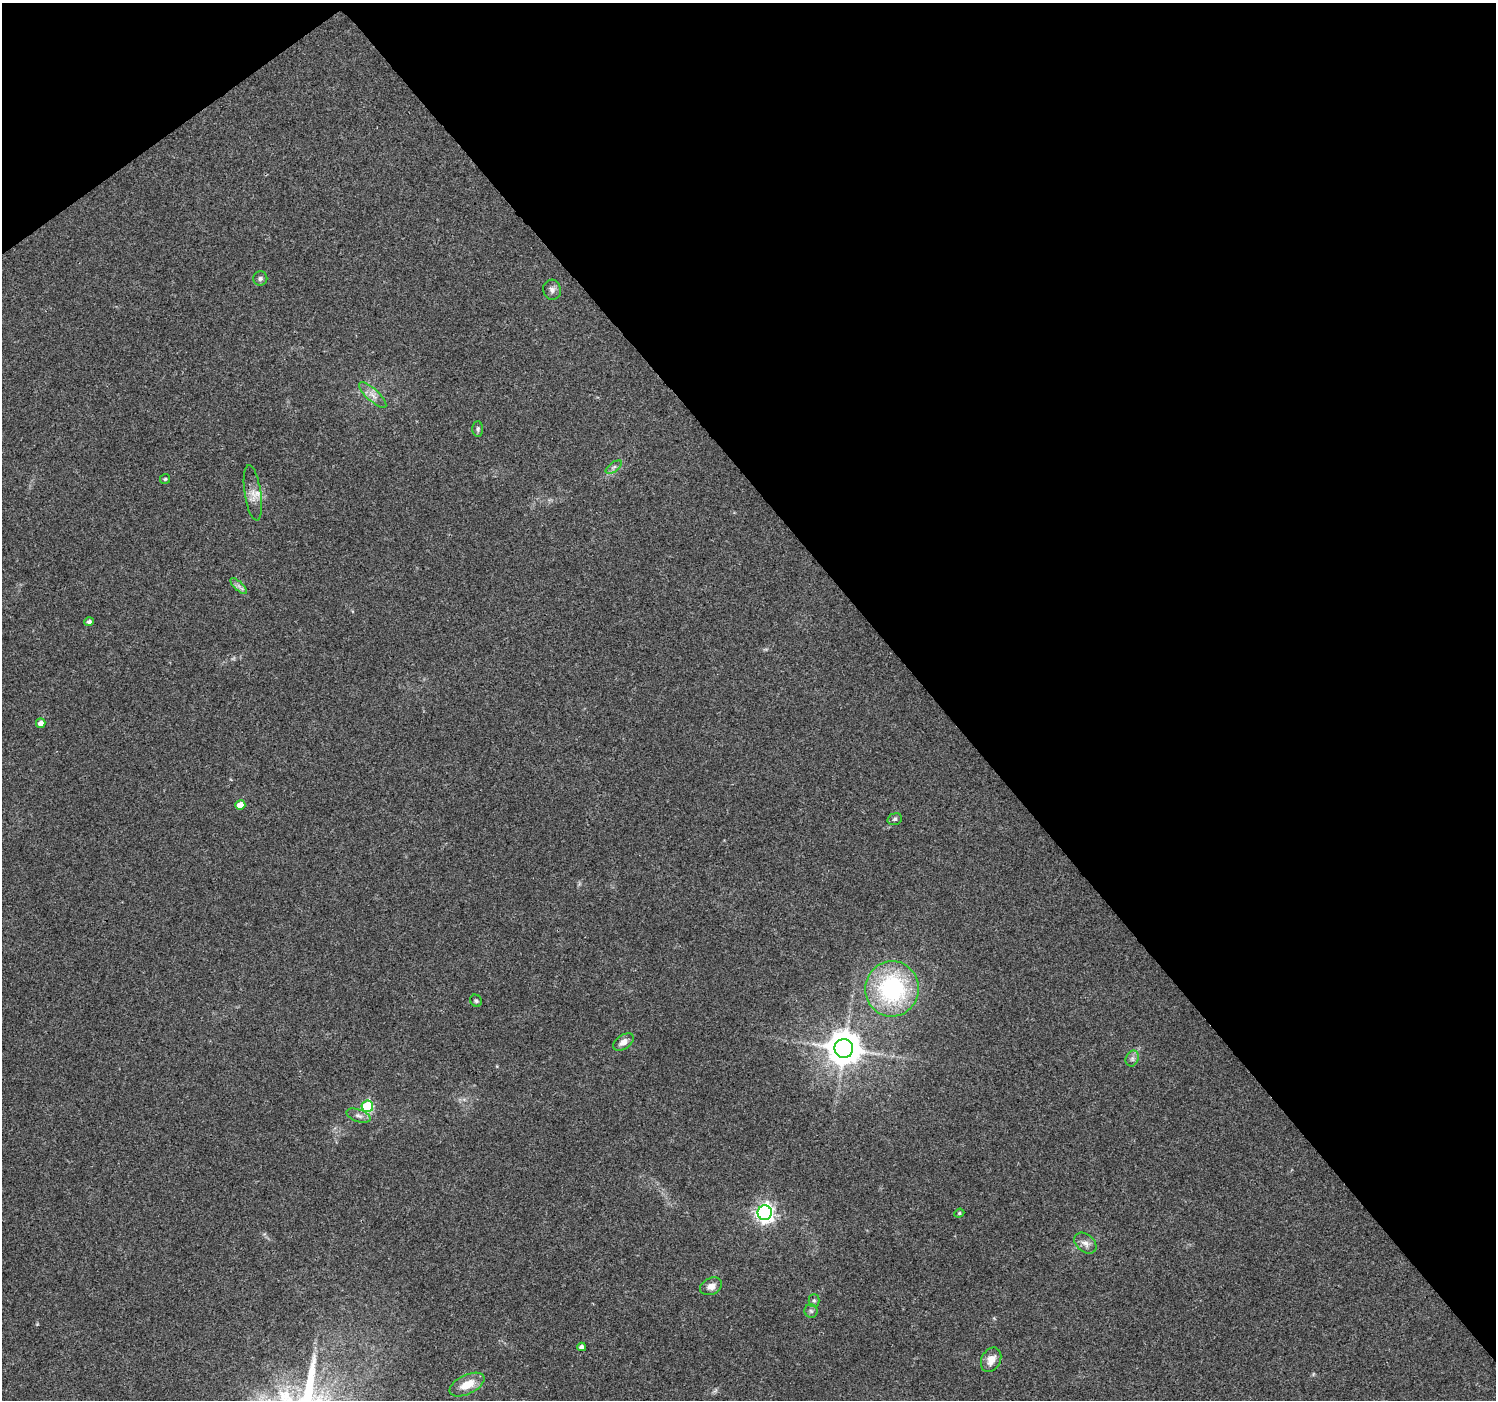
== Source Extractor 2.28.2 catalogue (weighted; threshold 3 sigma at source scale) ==
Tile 3 of 4 x 4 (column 3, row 1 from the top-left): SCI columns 2991-4484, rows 4332-5729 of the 5984 x 5930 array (HDU 1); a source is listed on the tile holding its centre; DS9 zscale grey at full resolution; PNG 1498 x 1402 px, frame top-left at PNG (2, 3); each listed source drawn as its Kron ellipse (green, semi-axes under 4 px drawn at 4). Shown black and unused: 40% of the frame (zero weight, under 3 of 4 exposures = <1% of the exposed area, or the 3 px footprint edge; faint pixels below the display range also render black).
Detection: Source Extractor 2.28.2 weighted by HDU 2 'WHT'; one run over the whole footprint, this tile lists its part. Background 0.0621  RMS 0.004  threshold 0.0182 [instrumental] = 3 sigma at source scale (4.5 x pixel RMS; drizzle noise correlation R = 1.50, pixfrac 1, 0.0396/0.0396 arcsec/px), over >= 5 px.
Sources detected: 28; all 28 listed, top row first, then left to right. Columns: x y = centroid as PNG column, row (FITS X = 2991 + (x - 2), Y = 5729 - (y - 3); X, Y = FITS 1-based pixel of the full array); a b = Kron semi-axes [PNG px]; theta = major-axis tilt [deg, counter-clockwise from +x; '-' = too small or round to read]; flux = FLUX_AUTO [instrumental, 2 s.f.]
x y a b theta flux
260 278 7 7 - 0.94
552 290 10 9 - 1.7
373 395 18 6 -43 2.8
478 429 7 5 89 0.91
614 467 9 4 35 1.2
165 479 5 5 - 0.57
253 493 28 8 -81 4.2
239 586 10 3 -44 1.2
89 622 4 4 - 1.2
41 723 5 4 - 2
240 805 5 4 - 6.3
895 819 7 5 17 0.83
892 989 28 26 82 50
476 1001 6 5 - 0.75
623 1042 11 7 34 2.8
844 1048 9 9 - 880
1132 1058 8 6 70 1.3
367 1106 6 6 - 35
358 1116 12 6 -20 1.8
765 1213 7 7 - 170
959 1213 5 4 - 0.52
1085 1243 12 8 -39 2.5
711 1286 11 8 25 2.8
814 1300 6 5 - 0.75
811 1311 7 6 - 0.96
582 1347 4 4 - 1.8
991 1360 13 9 63 4
467 1385 19 9 26 7